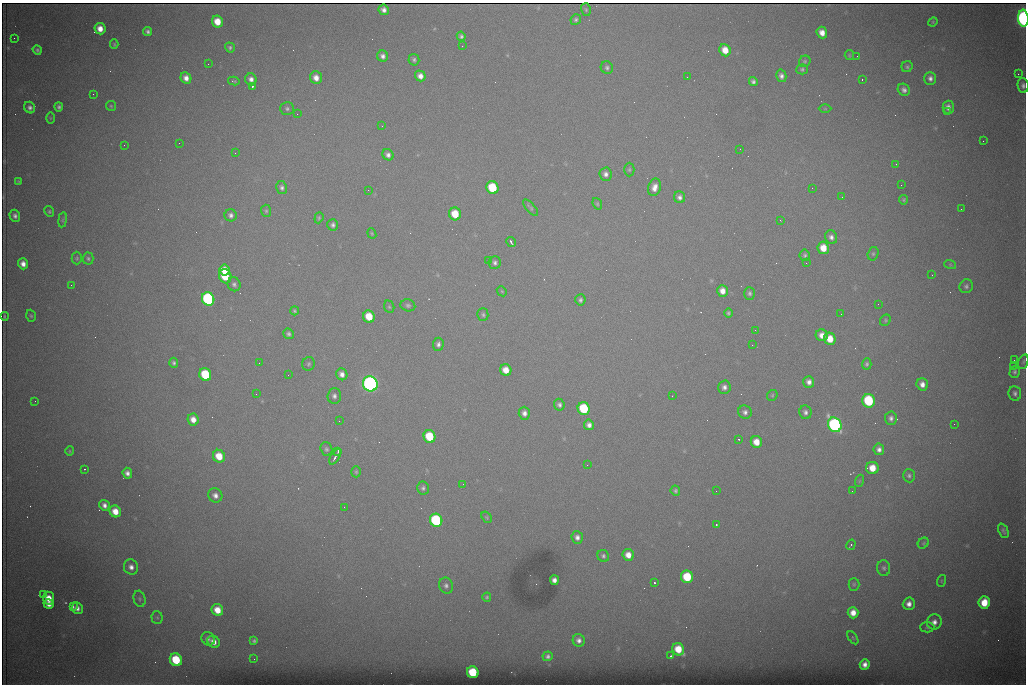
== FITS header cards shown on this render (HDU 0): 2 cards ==
NAXIS1  =                 1024 /fastest changing axis
NAXIS2  =                  682 /next to fastest changing axis

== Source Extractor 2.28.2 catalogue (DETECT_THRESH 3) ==
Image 1024 x 682 px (HDU 0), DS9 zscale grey, 1 PNG px = 1 image px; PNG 1028 x 686 px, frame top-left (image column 1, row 682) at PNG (2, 3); each listed source drawn as its Kron ellipse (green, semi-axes under 4 px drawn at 4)
Background 4430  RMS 43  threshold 130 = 3 sigma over >= 5 px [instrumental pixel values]
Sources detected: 225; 1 with non-positive FLUX_AUTO (blend fragments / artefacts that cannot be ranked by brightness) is neither listed nor drawn; the other 224 listed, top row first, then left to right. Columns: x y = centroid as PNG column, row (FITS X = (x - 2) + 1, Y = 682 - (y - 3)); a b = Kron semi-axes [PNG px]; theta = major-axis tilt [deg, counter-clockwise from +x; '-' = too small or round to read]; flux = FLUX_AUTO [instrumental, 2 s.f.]
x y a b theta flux
384 10 5 5 - 1.3e+04
586 10 6 5 - 4.5e+03
1023 18 8 5 -86 1.1e+06
576 20 5 5 - 6.5e+03
217 22 6 5 - 4.9e+04
933 22 5 4 - 3.2e+03
100 29 6 5 - 2.8e+04
148 31 5 4 - 7.7e+03
822 33 6 5 - 2.5e+04
461 36 5 4 - 7.3e+03
14 38 2 2 - 1.6e+03
114 44 5 4 - 3.5e+03
462 46 3 2 - 2.5e+03
230 47 5 4 - 5.7e+03
37 50 5 4 - 5.7e+03
725 50 6 5 - 4.0e+04
849 55 5 4 - 3.5e+03
383 56 5 5 - 1.2e+04
857 56 2 2 - 1.3e+03
414 60 6 5 - 6.4e+03
805 61 6 5 - 5.0e+03
208 64 2 2 - 2.8e+03
907 67 6 5 - 5.1e+03
607 68 6 6 - 7.2e+03
802 69 5 5 - 5.4e+03
1018 74 2 2 - 1.5e+04
420 76 5 5 - 1.8e+04
781 76 6 5 - 1.1e+04
687 77 2 2 - 1.2e+03
186 78 6 5 - 1.9e+04
316 78 6 6 - 2.2e+04
930 78 6 6 - 1.2e+04
251 79 6 5 - 1.4e+04
862 79 3 2 - 4.7e+03
234 81 6 3 -13 3.2e+03
753 82 4 4 - 7.4e+03
252 86 3 3 - 8.9e+04
1023 86 7 5 -86 1.0e+04
904 90 6 5 - 1.2e+04
93 94 2 2 - 1.3e+03
111 106 5 5 - 3.8e+03
59 107 4 3 - 6.7e+03
948 107 7 5 -89 1.7e+04
30 108 6 5 - 9.8e+03
287 109 7 6 - 7.4e+03
825 109 6 4 -1 3.1e+03
947 112 3 2 - 3.5e+03
297 114 2 2 - 2.5e+03
50 118 6 4 -90 2.5e+03
382 126 2 2 - 1.9e+03
983 141 2 2 - 2.7e+03
179 143 2 2 - 3.7e+03
124 145 2 2 - 1.8e+03
740 149 3 2 - 2.7e+03
235 153 2 2 - 1.6e+03
388 155 6 5 - 1.2e+04
896 164 3 3 - 2.1e+03
629 170 7 5 -90 5.1e+03
606 174 6 6 - 1.2e+04
18 181 4 3 - 3.7e+03
901 185 2 2 - 1.6e+03
654 187 9 6 75 2.2e+04
282 188 6 5 - 8.7e+03
492 188 6 6 - 1.7e+05
812 188 2 2 - 3.6e+03
368 190 2 2 - 8.6e+03
679 197 6 5 - 1.1e+04
842 197 2 2 - 1.7e+03
904 200 5 4 - 4.3e+03
597 204 6 4 -70 4.3e+03
531 208 10 4 -48 5.7e+03
961 209 2 2 - 1.7e+03
49 211 5 4 - 4.4e+03
266 211 6 5 - 5.0e+03
455 214 6 6 - 7.8e+04
231 215 6 6 - 9.9e+03
15 216 6 5 - 1.0e+04
319 218 6 4 71 4.2e+03
63 220 7 4 82 4.0e+03
780 220 3 2 - 2.7e+03
333 225 6 5 - 8.6e+03
372 233 5 4 - 3.8e+03
831 237 7 6 - 1.2e+04
511 242 5 3 - 5.8e+03
823 248 6 5 - 4.5e+04
873 254 7 5 75 5.5e+03
805 255 5 5 - 6.5e+03
77 258 6 5 - 4.5e+03
88 258 6 5 - 5.8e+03
488 260 3 2 - 2.3e+03
495 263 6 6 - 9.0e+03
806 263 2 2 - 1.3e+03
23 264 5 5 - 1.9e+04
950 264 6 4 -19 3.0e+03
225 270 5 5 - 4.3e+04
932 275 2 2 - 1.4e+03
225 276 7 6 - 1.1e+05
234 284 7 6 - 8.6e+03
71 285 2 2 - 6.9e+03
966 286 7 6 - 7.8e+03
502 291 5 4 - 3.4e+03
722 291 6 5 - 2.4e+04
750 293 6 5 - 7.3e+03
208 299 7 6 - 6.5e+05
580 300 5 5 - 7.6e+03
878 304 2 2 - 1.2e+03
408 305 7 6 - 7.0e+03
389 307 6 5 - 4.4e+03
294 311 4 4 - 4.7e+03
728 313 5 4 - 5.2e+03
841 314 3 2 - 2.7e+03
483 315 6 5 - 6.0e+03
4 316 4 2 - 3.3e+03
31 316 6 4 -72 4.1e+03
369 316 6 5 - 7.2e+04
885 320 6 5 - 4.5e+03
755 330 2 2 - 1.7e+03
288 334 5 5 - 7.3e+03
822 335 6 6 - 2.4e+04
830 339 6 5 - 4.8e+04
438 344 6 5 - 9.7e+03
752 345 2 2 - 4.2e+03
1014 360 2 2 - 2.4e+03
1023 362 8 5 72 5.3e+03
174 363 5 4 - 6.5e+03
259 363 2 2 - 1.7e+03
308 364 7 6 - 5.9e+03
867 364 5 4 - 5.9e+03
1013 366 2 2 - 1.8e+04
506 370 6 5 - 3.8e+04
1015 372 6 5 - 6.4e+03
342 374 6 5 - 1.6e+04
205 375 6 6 - 1.9e+05
288 375 2 2 - 1.5e+03
809 382 6 5 - 1.5e+04
370 384 8 7 - 1.6e+06
922 384 6 5 - 1.9e+04
724 387 7 6 - 1.2e+04
1015 393 7 6 - 9.3e+03
256 394 2 2 - 2.0e+03
772 395 6 4 48 3.7e+03
334 396 8 7 - 1.1e+04
672 396 2 2 - 1.3e+03
35 401 2 2 - 1.7e+03
869 401 7 6 - 2.3e+05
559 405 6 5 - 8.6e+03
584 409 6 6 - 2.0e+05
745 412 7 6 - 1.1e+04
805 412 7 6 - 9.8e+03
524 413 6 5 - 1.4e+04
891 418 7 6 - 1.0e+04
193 420 6 5 - 2.5e+04
339 421 2 2 - 1.5e+03
954 424 2 2 - 9.2e+03
589 425 5 5 - 1.4e+04
835 425 7 6 - 9.2e+05
429 436 6 6 - 1.3e+05
739 439 2 2 - 2.8e+03
756 442 6 5 - 3.7e+04
326 449 7 6 - 6.7e+03
879 449 6 5 - 1.2e+04
70 451 5 4 - 3.4e+03
338 451 4 2 - 3.9e+03
219 456 6 6 - 5.7e+04
335 457 9 2 58 8.7e+03
587 465 3 2 - 3.6e+03
872 468 6 6 - 4.6e+04
84 469 2 2 - 2.5e+03
356 472 5 4 - 4.3e+03
127 473 5 4 - 1.2e+04
909 476 7 6 - 7.4e+03
859 481 6 4 71 3.1e+03
463 484 2 2 - 1.4e+03
423 488 6 6 - 7.4e+03
675 491 5 4 - 5.7e+03
716 491 2 2 - 2.0e+03
852 491 2 2 - 1.4e+03
215 495 7 6 - 1.6e+04
104 505 5 5 - 1.4e+04
344 507 2 2 - 4.2e+03
115 511 6 5 - 3.7e+04
487 517 6 4 -56 3.7e+03
436 520 6 6 - 3.9e+05
716 524 3 2 - 4.5e+03
1003 531 8 4 -66 7.4e+03
577 537 6 5 - 1.3e+04
923 543 6 5 - 4.1e+03
851 545 5 4 - 4.5e+03
628 555 6 5 - 2.9e+04
603 556 6 5 - 7.2e+03
131 567 8 7 - 1.7e+04
884 568 8 6 -86 7.6e+03
687 577 6 6 - 1.3e+05
554 580 5 4 - 1.4e+04
941 581 6 3 72 3.2e+03
654 583 3 3 - 9.9e+04
854 584 6 5 - 5.0e+03
446 586 8 7 - 1.1e+04
43 594 2 2 - 1.0e+04
487 597 4 4 - 4.5e+03
49 598 6 5 - 4.0e+04
139 599 8 6 -75 7.3e+03
984 602 6 5 - 6.5e+04
49 604 5 4 - 1.9e+04
909 604 6 6 - 1.9e+04
73 607 4 3 - 4.1e+03
77 608 6 5 - 1.4e+04
217 610 6 5 - 4.4e+04
853 613 6 5 - 2.9e+04
157 617 6 5 - 5.1e+03
934 622 8 7 - 1.8e+04
927 627 7 5 1 5.5e+03
853 638 7 3 -54 3.7e+03
208 639 7 6 - 1.0e+04
579 640 6 6 - 1.3e+04
254 641 4 4 - 5.6e+03
214 642 7 5 -44 2.3e+04
678 649 6 6 - 6.2e+04
548 656 5 5 - 7.8e+03
671 656 3 2 - 2.5e+03
254 659 2 2 - 5.6e+03
176 660 6 6 - 1.4e+05
865 664 5 5 - 1.7e+04
473 672 6 5 - 1.3e+05
At the frame edge (FLAGS 8, measured only in part): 2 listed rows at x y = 1023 18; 1023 86
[1 non-positive-flux detection neither listed nor drawn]

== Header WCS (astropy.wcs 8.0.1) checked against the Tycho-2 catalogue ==
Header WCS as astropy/WCSLIB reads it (CRVAL/CRPIX/CD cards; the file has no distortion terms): RA---TAN/DEC--TAN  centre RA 07:06:07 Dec +31:10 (106.53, +31.16 deg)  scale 1.44 arcsec/px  FOV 24.5' x 16.3'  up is -93 deg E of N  parity flipped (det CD > 0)
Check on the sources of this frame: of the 60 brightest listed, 8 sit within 2.2 arcsec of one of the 14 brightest Tycho-2 stars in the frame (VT <= 12.35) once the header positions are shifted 0.53 arcsec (0.49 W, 0.20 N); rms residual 1.11 arcsec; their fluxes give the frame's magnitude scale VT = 25.03 - 2.5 log10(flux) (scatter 0.21 mag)
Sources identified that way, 8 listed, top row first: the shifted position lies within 2.2 arcsec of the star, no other Tycho-2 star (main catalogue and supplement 1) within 4.4 arcsec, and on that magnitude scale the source's flux lands within +1.5 / -3 mag of the star's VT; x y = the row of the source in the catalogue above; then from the Tycho-2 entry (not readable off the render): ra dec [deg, ICRS J2000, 3 dp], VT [Tycho-2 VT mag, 2 dp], TYC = Tycho-2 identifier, HIP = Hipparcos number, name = IAU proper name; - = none
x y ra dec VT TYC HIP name
492 188 106.458 +31.151 12.35 2438-728-1 - -
205 375 106.551 +31.041 11.84 2438-663-1 - -
370 384 106.552 +31.106 9.20 2438-180-1 - -
869 401 106.550 +31.305 11.61 2438-184-1 - -
584 409 106.559 +31.192 11.79 2438-1039-1 - -
835 425 106.562 +31.292 10.01 2438-106-1 - -
436 520 106.614 +31.135 11.36 2438-550-1 - -
473 672 106.684 +31.152 11.76 2438-931-1 - -